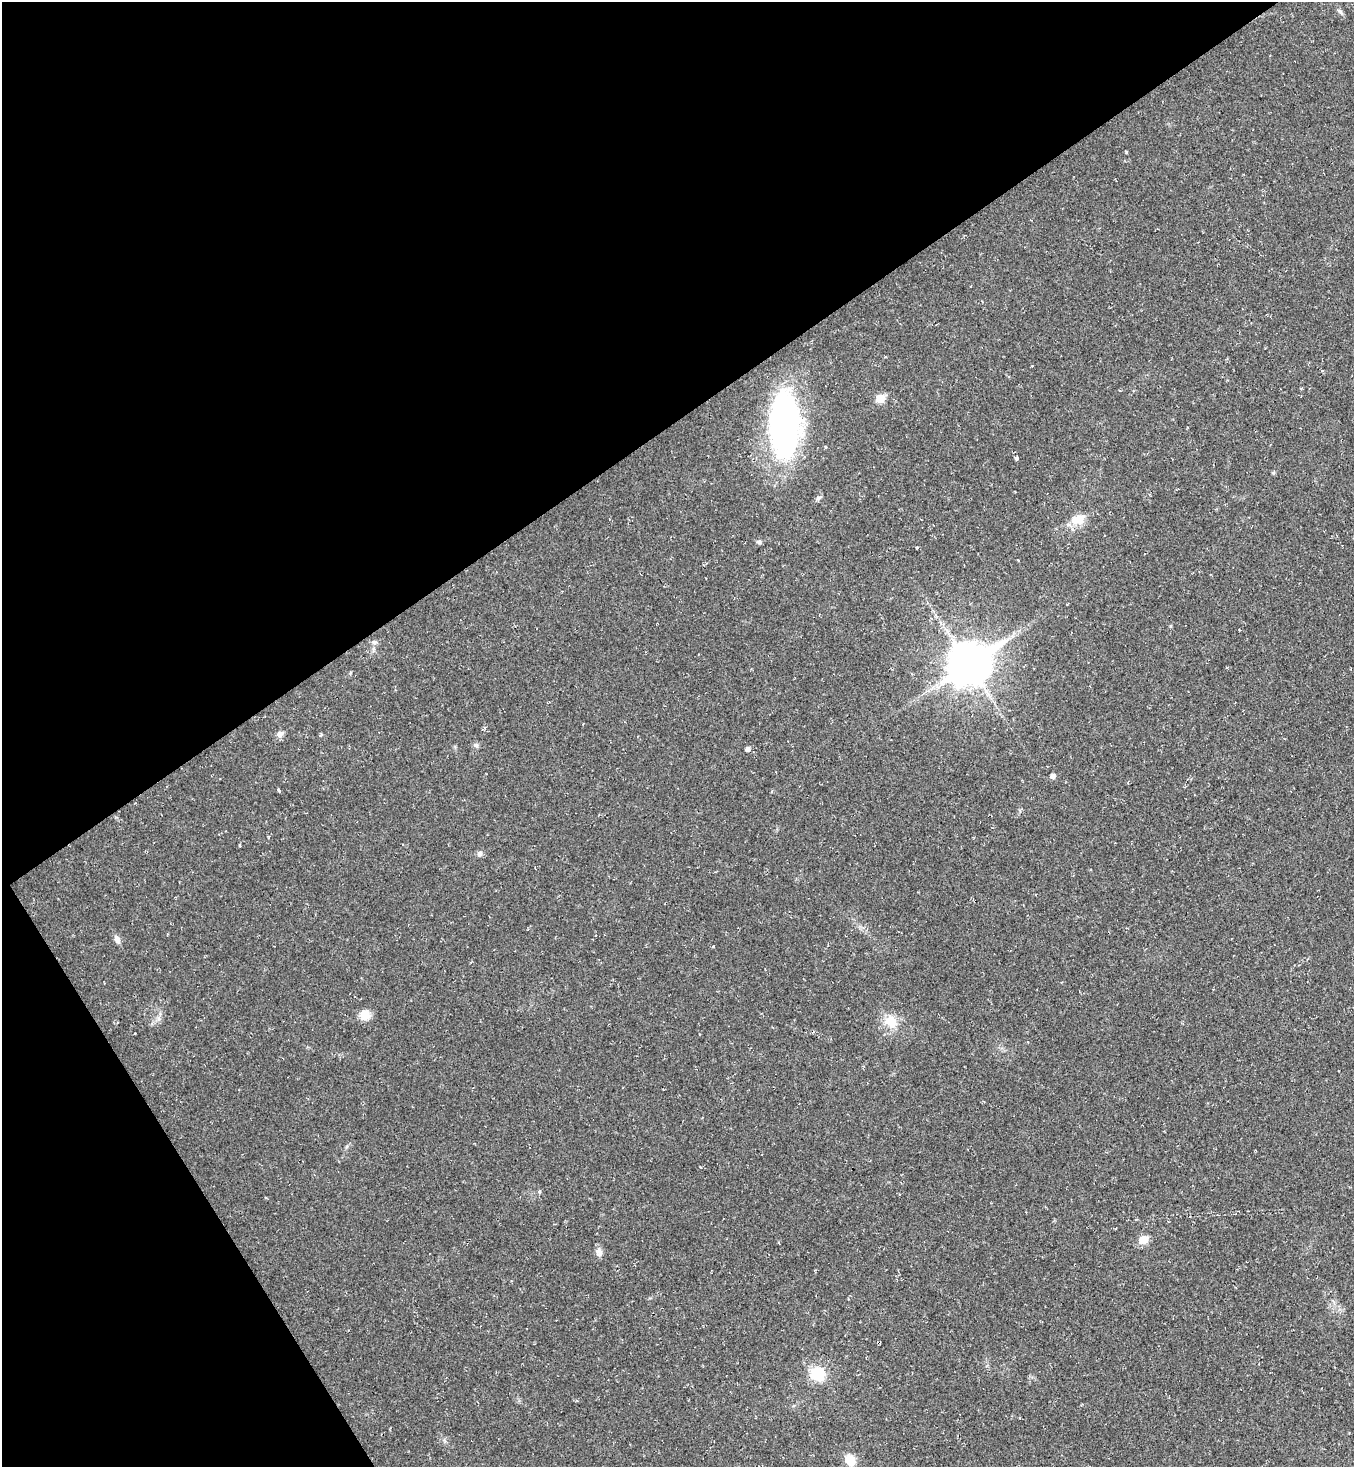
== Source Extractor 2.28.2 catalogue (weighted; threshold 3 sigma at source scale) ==
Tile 5 of 4 x 4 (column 1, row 2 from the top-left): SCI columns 156-1507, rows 2937-4401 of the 5861 x 5867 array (HDU 1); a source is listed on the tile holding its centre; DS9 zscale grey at full resolution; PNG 1356 x 1469 px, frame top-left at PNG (2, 2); no overlay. Shown black and unused: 34% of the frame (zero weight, under 2 of 3 exposures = <1% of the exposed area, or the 3 px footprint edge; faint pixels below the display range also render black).
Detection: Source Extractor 2.28.2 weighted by HDU 2 'WHT'; one run over the whole footprint, this tile lists its part. Background 0.0314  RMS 0.0062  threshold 0.0279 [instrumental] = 3 sigma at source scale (4.5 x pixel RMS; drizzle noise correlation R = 1.50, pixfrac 1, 0.05/0.05 arcsec/px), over >= 5 px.
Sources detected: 25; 2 cosmic-ray / hot-pixel residue — not listed; the other 23 listed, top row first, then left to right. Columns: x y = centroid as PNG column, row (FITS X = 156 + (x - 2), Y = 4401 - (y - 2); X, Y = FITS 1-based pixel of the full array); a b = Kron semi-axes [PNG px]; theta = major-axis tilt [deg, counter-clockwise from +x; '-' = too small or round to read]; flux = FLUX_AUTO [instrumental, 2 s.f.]
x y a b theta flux
1340 11 9 5 -45 1.5
880 398 6 5 - 19
784 425 62 29 -90 180
825 447 4 3 - 0.85
1016 458 5 4 - 0.96
1078 519 13 9 13 10
1171 626 5 3 - 0.57
374 642 7 5 -13 1.5
969 664 17 13 34 1500
280 734 8 7 - 2.5
476 745 6 5 - 1.3
747 749 5 5 - 1.9
1052 776 5 5 - 2.7
278 790 4 3 - 2
480 853 8 6 48 1.7
117 939 11 6 -65 2.7
364 1014 13 11 -64 5.9
891 1021 19 14 -55 11
1028 1042 3 3 - 1.1
1143 1240 6 6 - 15
599 1252 11 8 -60 2.9
817 1374 14 12 -38 20
850 1460 10 8 -52 11
Unlisted compact peaks at least as high as the median listed source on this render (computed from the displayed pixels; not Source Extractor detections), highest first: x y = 1126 152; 759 542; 1273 473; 159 1019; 713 946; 917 547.